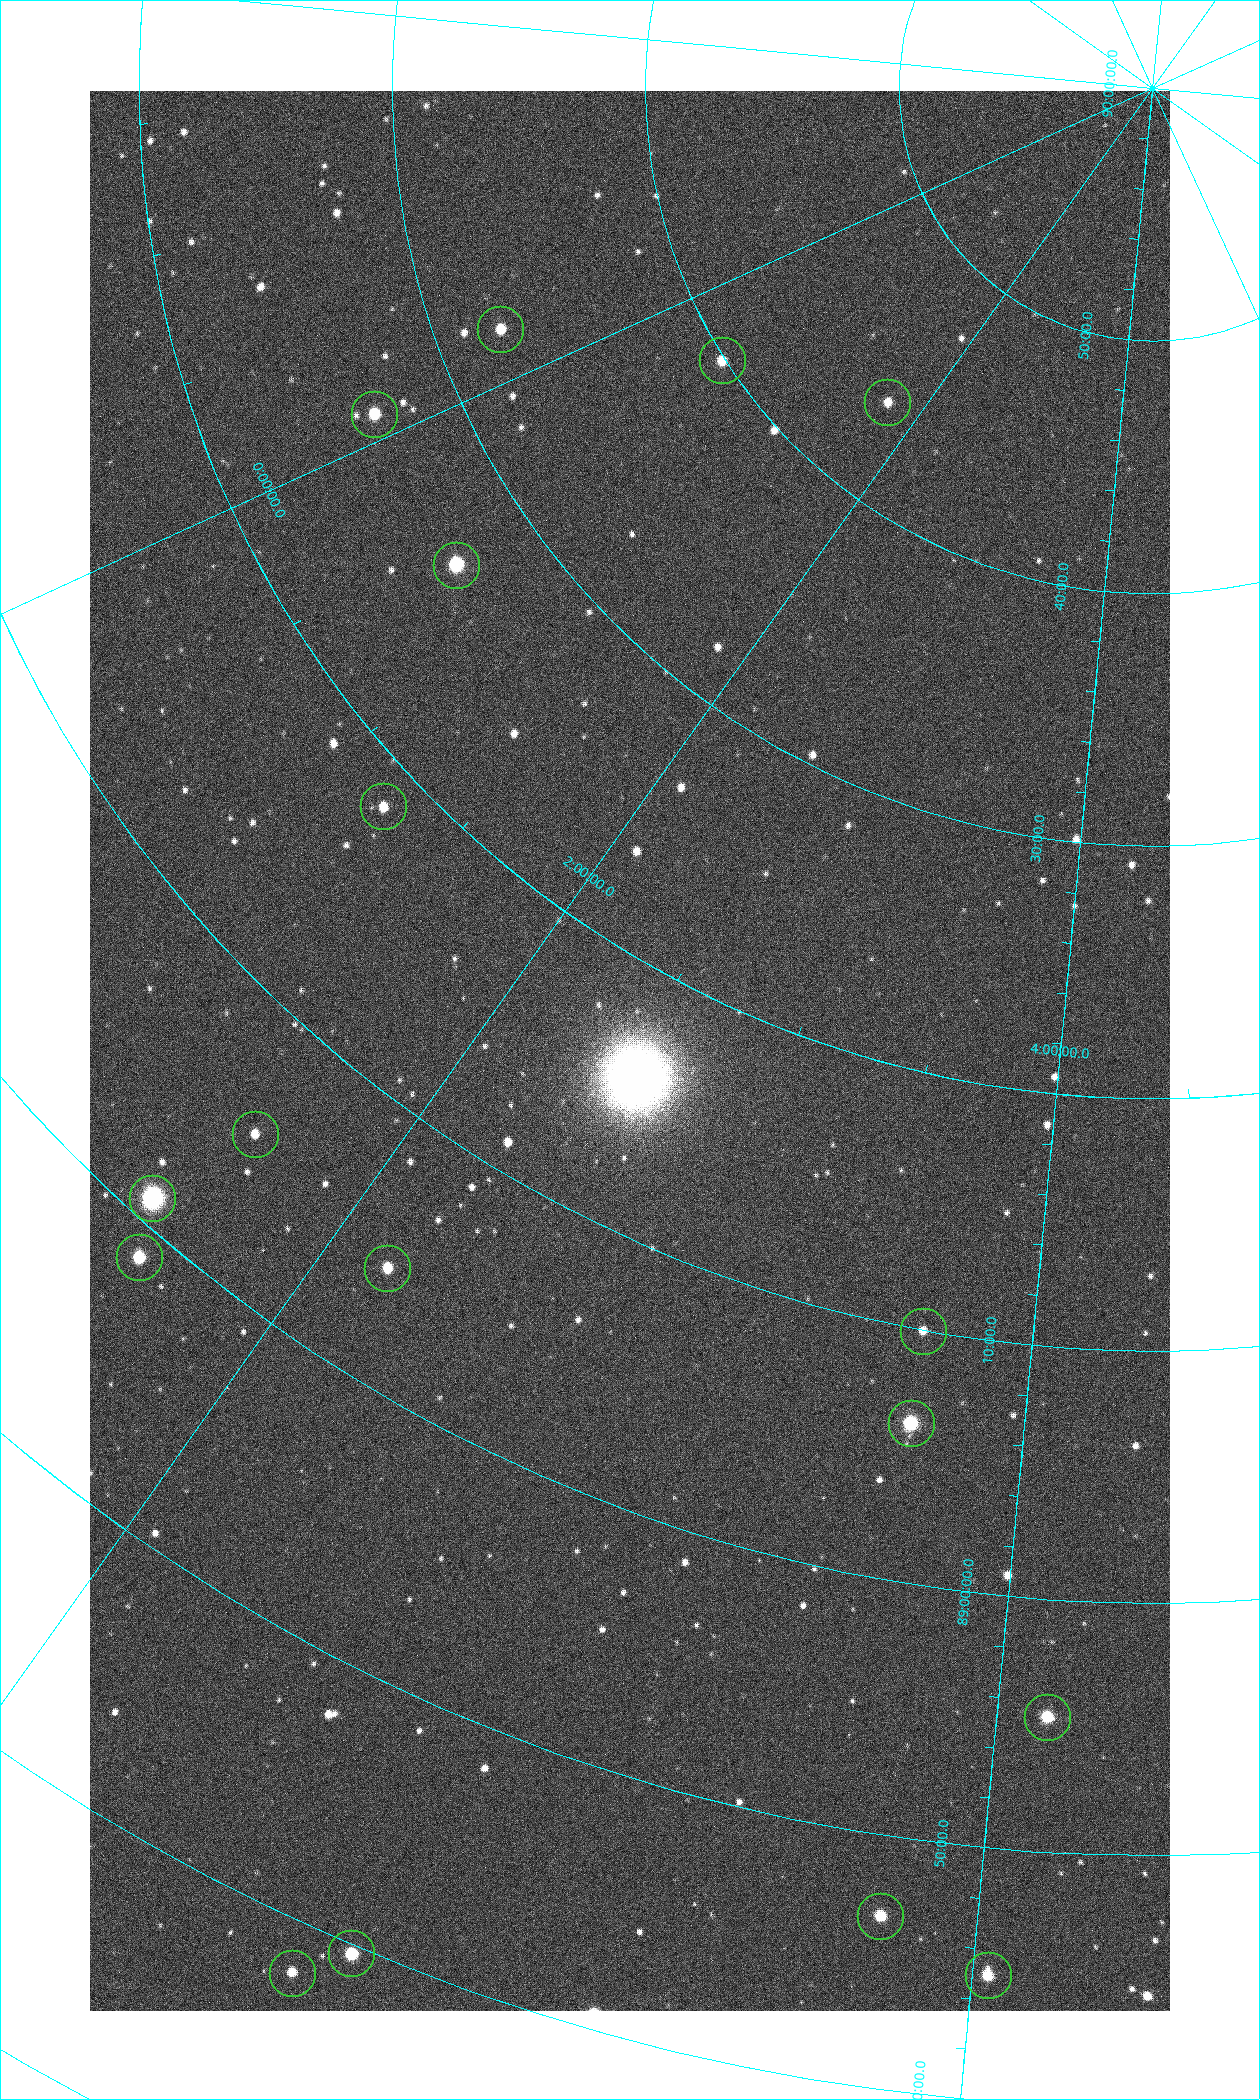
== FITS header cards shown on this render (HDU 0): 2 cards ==
NAXIS1  =                 1080 / length of data axis 1
NAXIS2  =                 1920 / length of data axis 2

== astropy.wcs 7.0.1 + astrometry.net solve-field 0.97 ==
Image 1080 x 1920 px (HDU 0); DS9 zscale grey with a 90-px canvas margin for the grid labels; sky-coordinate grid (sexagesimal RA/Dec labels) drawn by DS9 from the SOLVED WCS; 17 Tycho-2 reference stars matched to detected sources circled (green)
Header WCS: none
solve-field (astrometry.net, Tycho-2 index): SOLVED blind (the file carries no WCS)
Solved WCS: RA---TAN-SIP/DEC--TAN-SIP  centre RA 02:28:03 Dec +89:17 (37.01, +89.28 deg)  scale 2.37 arcsec/px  FOV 42.7' x 76.0'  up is -28 deg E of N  parity flipped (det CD > 0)
(file carries no celestial WCS; the grid is the blind solution)
Tycho-2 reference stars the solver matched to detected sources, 17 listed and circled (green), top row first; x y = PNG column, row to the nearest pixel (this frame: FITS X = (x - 90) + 1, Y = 1920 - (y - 91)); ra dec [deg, ICRS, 3 dp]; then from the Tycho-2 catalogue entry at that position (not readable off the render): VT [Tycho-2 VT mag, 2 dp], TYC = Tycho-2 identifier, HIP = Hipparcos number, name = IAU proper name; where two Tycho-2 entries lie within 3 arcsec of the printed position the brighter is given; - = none
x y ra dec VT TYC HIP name
500 329 355.808 +89.543 10.14 4662-135-1 - -
722 360 7.906 +89.665 10.51 4627-6-1 - -
887 402 25.399 +89.729 11.04 4627-64-1 - -
374 414 358.236 +89.445 9.52 4662-45-1 - -
456 565 9.931 +89.444 8.22 4627-49-1 3128 -
383 806 18.559 +89.307 10.52 4627-75-1 - -
255 1134 24.867 +89.092 10.76 4627-125-1 - -
152 1198 23.461 +89.016 6.47 4627-259-1 7283 -
139 1257 24.587 +88.980 9.00 4627-86-1 - -
387 1268 32.549 +89.073 9.84 4628-149-1 - -
923 1331 55.017 +89.166 11.19 4628-70-1 - -
911 1423 55.225 +89.105 8.15 4628-68-1 17195 -
1047 1717 61.773 +88.923 8.88 4629-92-1 - -
880 1916 57.015 +88.780 9.32 4628-84-1 - -
351 1953 42.246 +88.661 8.90 4628-20-1 - -
292 1973 40.943 +88.634 10.89 4628-71-1 - -
988 1975 60.479 +88.750 9.70 4629-3-1 - -